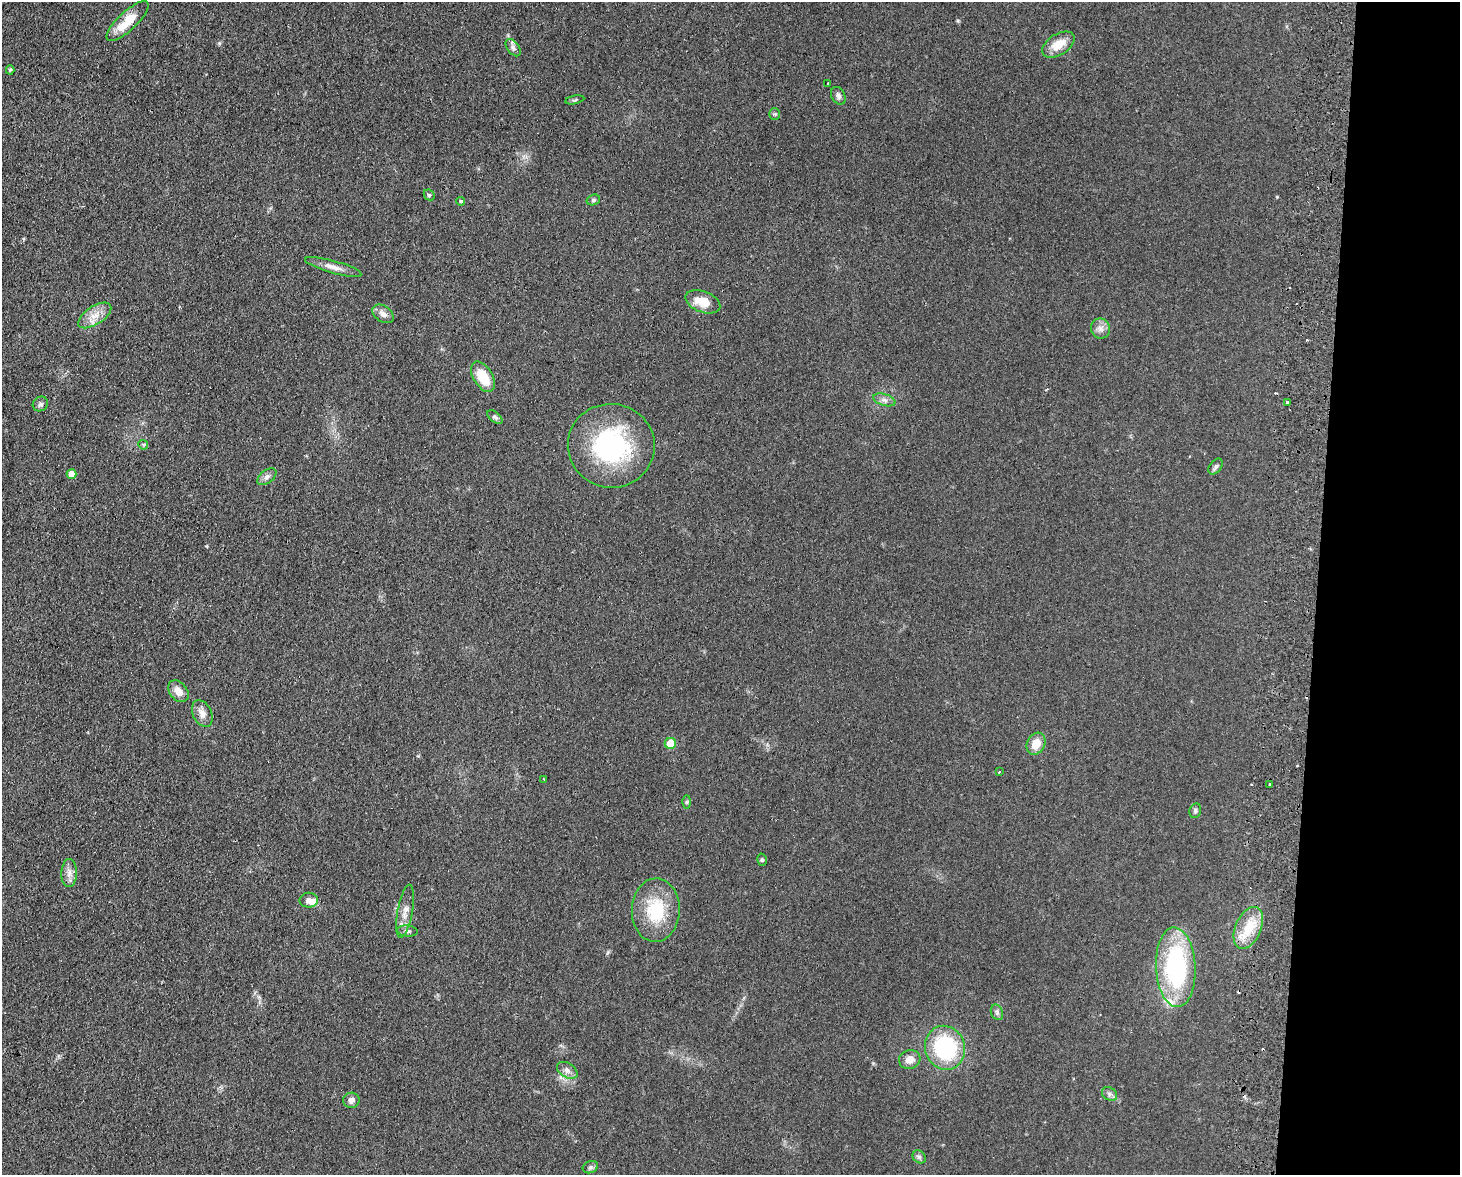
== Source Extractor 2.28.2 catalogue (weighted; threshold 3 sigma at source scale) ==
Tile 9 of 3 x 4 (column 3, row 3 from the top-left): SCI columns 3088-4545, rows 1182-2354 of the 4830 x 4709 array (HDU 1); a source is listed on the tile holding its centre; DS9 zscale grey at full resolution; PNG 1462 x 1177 px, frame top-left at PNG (2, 2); each listed source drawn as its Kron ellipse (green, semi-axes under 4 px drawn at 4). Shown black and unused: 10% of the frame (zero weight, under 2 of 3 exposures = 3% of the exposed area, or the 3 px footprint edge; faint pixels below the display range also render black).
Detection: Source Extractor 2.28.2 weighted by HDU 2 'WHT'; one run over the whole footprint, this tile lists its part. Background 0.0735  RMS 0.009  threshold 0.0406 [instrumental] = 3 sigma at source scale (4.5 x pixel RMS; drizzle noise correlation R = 1.50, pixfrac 1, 0.05/0.05 arcsec/px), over >= 5 px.
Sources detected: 58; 5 cosmic-ray / hot-pixel residue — neither listed nor drawn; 2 inside a brighter listed object's ellipse — not listed separately; the other 51 listed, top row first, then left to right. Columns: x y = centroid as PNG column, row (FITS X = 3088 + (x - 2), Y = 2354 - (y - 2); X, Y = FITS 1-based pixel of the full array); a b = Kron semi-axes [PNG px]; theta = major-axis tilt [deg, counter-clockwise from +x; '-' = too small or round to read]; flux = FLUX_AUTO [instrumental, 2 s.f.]
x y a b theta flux
127 21 27 9 43 21
1058 45 18 10 32 16
513 48 10 5 -53 2.9
10 70 5 4 - 1.2
828 84 3 3 - 1.5
838 96 9 6 -61 3.1
575 100 9 3 11 1.3
774 114 5 5 - 1.3
429 195 6 5 - 1.3
593 200 7 5 16 1.7
461 201 4 4 - 2
333 267 29 6 -16 7.7
703 302 18 10 -21 16
383 314 12 7 -35 5.3
95 315 19 9 33 10
1100 329 10 9 - 5.1
483 377 17 9 -58 24
884 400 11 5 -16 3.7
1288 403 3 3 - 2.4
40 404 8 7 - 2.4
495 417 9 5 -39 1.9
143 445 5 4 - 1.1
611 446 43 42 - 110
1216 467 9 6 51 2.4
72 474 5 5 - 9.5
267 477 11 6 37 3.4
178 691 12 8 -51 7.9
202 714 14 9 -64 7
670 743 5 5 - 17
1036 744 11 9 61 12
999 772 3 2 - 0.57
544 779 3 2 - 1.1
1270 785 3 3 - 5.8
687 802 6 4 89 1.3
1195 811 7 5 76 1.9
762 860 6 5 - 1.5
69 873 14 7 89 6
309 900 9 7 2 4.4
656 910 32 24 88 43
405 911 27 7 79 8.9
1248 928 22 12 66 23
407 931 10 5 -6 2.6
1176 967 40 19 -87 130
997 1012 8 6 -70 2.4
945 1048 22 19 -70 77
910 1059 11 9 17 7.7
567 1070 11 7 -32 4.6
1109 1094 8 6 -36 2.7
351 1100 8 7 - 4.5
919 1157 7 6 - 2.1
590 1167 8 6 20 2.1